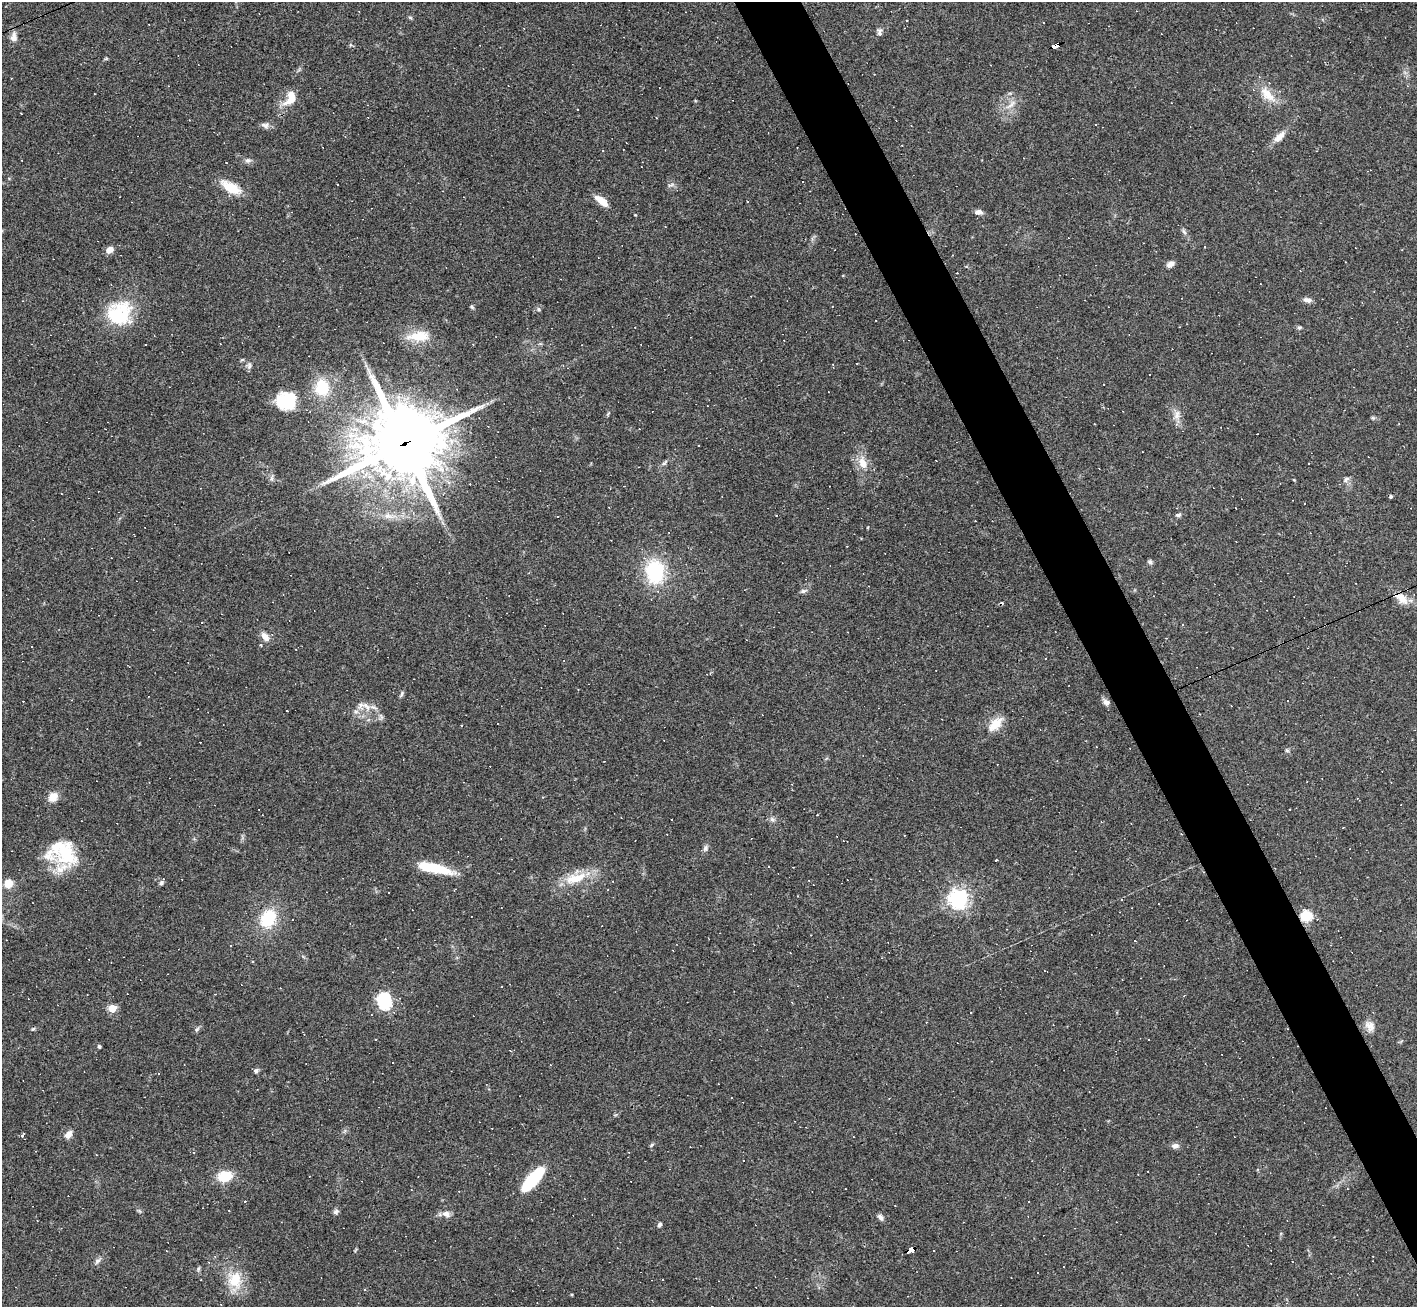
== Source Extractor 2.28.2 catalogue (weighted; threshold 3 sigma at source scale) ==
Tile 6 of 4 x 4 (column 2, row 2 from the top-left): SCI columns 1416-2830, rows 2759-4063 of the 5661 x 5650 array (HDU 1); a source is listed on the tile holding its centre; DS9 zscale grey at full resolution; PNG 1419 x 1309 px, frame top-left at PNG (2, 2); no overlay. Shown black and unused: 4% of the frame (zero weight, under 3 of 4 exposures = <1% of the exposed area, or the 3 px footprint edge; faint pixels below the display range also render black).
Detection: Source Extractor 2.28.2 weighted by HDU 2 'WHT'; one run over the whole footprint, this tile lists its part. Background 0.0685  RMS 0.0052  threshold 0.0234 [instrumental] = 3 sigma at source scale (4.5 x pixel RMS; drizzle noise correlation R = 1.50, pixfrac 1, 0.05/0.05 arcsec/px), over >= 5 px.
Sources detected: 164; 4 inside a brighter object's white glare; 52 cosmic-ray / hot-pixel residue — not listed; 3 inside a brighter listed object's ellipse — not listed separately; the other 105 listed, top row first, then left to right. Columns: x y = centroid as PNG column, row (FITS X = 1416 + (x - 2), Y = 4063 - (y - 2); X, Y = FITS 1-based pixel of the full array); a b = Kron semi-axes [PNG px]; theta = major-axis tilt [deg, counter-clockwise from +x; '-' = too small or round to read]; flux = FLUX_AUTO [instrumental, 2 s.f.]
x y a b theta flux
410 17 6 4 -20 0.63
907 20 3 3 - 0.73
880 30 8 8 - 1.6
13 37 14 8 86 3.1
1056 45 8 4 22 63
106 59 6 4 19 0.59
1268 95 27 12 -45 9.6
291 99 18 10 39 8.3
1011 105 21 6 41 4
577 109 2 2 - 0.37
21 114 2 2 - 0.41
265 125 12 8 -4 2.1
1279 137 19 8 43 4.6
248 160 8 6 2 1.6
337 185 2 2 - 0.35
671 185 10 3 22 1.1
231 188 21 9 -29 14
601 201 18 7 -39 5.9
978 212 10 6 -1 2.4
1184 232 8 5 -62 1.4
109 250 10 7 34 3
1170 264 8 6 28 2.5
319 268 4 3 - 0.41
1307 300 11 6 -11 2.2
472 307 6 4 -41 0.83
538 309 6 5 - 1
119 313 32 29 29 31
1299 327 6 5 - 0.84
419 336 27 12 4 12
242 360 6 4 19 0.57
857 363 3 2 - 0.35
249 366 10 6 -90 1.6
322 387 19 16 -85 17
290 403 23 14 35 10
1177 415 15 8 82 3.8
1373 418 6 4 -44 0.71
405 443 28 24 20 4500
664 463 10 4 45 1.2
863 463 15 10 -66 6.8
1309 464 3 2 - 0.58
272 478 9 5 76 1.4
1346 479 10 6 39 1.5
1391 497 4 3 - 2.7
776 515 3 2 - 0.49
1178 515 8 4 15 1.1
1150 562 7 5 -27 1.1
655 572 24 18 -84 37
803 591 10 5 16 1.4
1402 598 18 11 -45 6.7
1183 624 3 3 - 0.54
265 636 12 8 -54 3.8
260 645 3 3 - 1
296 649 3 2 - 0.32
401 694 10 4 61 1
1106 702 10 7 -39 2.1
366 706 15 7 -49 3.8
995 724 23 12 44 8.3
1287 750 6 5 - 0.84
53 797 10 9 - 6.2
263 815 3 2 - 0.37
817 815 3 2 - 0.36
772 819 8 6 -31 1.6
1131 824 3 2 - 0.3
904 835 2 2 - 0.42
705 848 9 7 75 1.6
64 852 39 27 -47 29
996 860 3 2 - 1.2
434 868 37 9 -13 20
575 878 33 12 16 14
161 883 6 5 - 1.2
8 884 9 8 - 6.3
958 899 7 7 - 290
1121 899 3 2 - 0.41
1306 916 6 5 - 38
268 918 17 13 64 24
253 961 3 3 - 0.59
280 988 3 2 - 0.3
383 999 6 5 - 58
112 1008 5 5 - 18
1370 1026 15 11 -50 4.4
33 1029 6 4 42 0.78
197 1029 7 4 36 0.99
99 1047 4 4 - 0.95
256 1071 6 6 - 1.4
69 1134 11 7 50 3.1
22 1135 6 4 62 0.91
651 1145 7 3 42 0.67
1175 1146 9 6 7 2.2
628 1152 3 2 - 0.32
225 1176 14 10 9 13
532 1179 25 9 48 35
245 1201 3 3 - 0.47
229 1210 2 2 - 0.39
336 1212 8 6 45 1.4
446 1214 11 8 -16 3.1
880 1217 9 5 -50 1.7
37 1220 3 2 - 0.34
660 1225 7 5 47 1
910 1250 9 4 23 200
98 1261 9 6 39 1.6
198 1269 7 5 75 0.99
235 1280 24 20 -77 15
365 1290 3 3 - 0.63
571 1294 4 3 - 0.48
712 1306 2 2 - 0.35
Overlapping masked pixels (flux is a lower limit): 5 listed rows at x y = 1056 45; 405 443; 1402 598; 1306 916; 910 1250
Isophote crosses this tile's border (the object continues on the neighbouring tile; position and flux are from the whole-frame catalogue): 1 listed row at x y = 712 1306